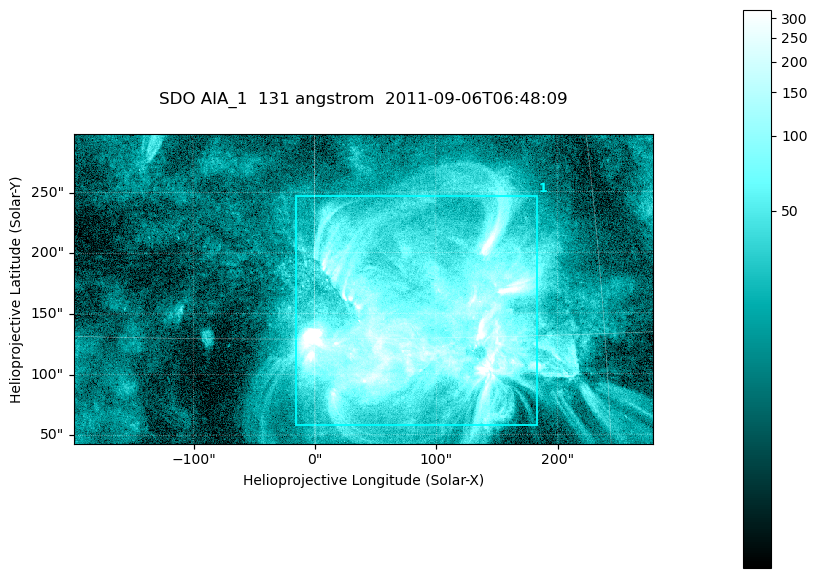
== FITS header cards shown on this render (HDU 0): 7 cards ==
TELESCOP= 'SDO     '           /
INSTRUME= 'AIA_1   '           /
WAVELNTH=                  131 /
WAVEUNIT= 'angstrom'           /
DATE-OBS= '2011-09-06T06:48:09.63' /
CTYPE1  = 'HPLN-TAN'           /
CTYPE2  = 'HPLT-TAN'           /

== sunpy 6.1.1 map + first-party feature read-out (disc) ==
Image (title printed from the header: SDO AIA_1  131 angstrom  2011-09-06T06:48:09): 794 x 424 px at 0.601 arcsec/px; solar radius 952 arcsec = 1584 px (partial field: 4.3% of the solar disc is inside the frame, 100% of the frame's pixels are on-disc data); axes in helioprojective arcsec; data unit not stated in the header (colour bar unlabelled)
Pointing: header CRPIX1/2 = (2043.22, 2045.61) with CRVAL1/2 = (0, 0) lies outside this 794 x 424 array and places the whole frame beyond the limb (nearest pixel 1.29 R_sun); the SolarSoft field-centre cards XCEN/YCEN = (39.99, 170.1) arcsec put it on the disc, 1635 arcsec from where CRPIX/CRVAL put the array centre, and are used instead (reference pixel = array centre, CRVAL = XCEN/YCEN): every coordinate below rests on XCEN/YCEN
Orientation: roll -0.139 deg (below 1 deg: not rotated)
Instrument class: DISC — disc imager (sunpy class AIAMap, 131 A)
Bright regions (active regions / flare kernels): reference = the on-disc median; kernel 7 px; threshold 5 sigma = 71.9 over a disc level ~16.4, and >= 1.15x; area >= 336 px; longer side >= 5 px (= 3 arcsec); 1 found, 1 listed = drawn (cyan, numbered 1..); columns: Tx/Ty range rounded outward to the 2 arcsec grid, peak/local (2 s.f.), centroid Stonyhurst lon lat
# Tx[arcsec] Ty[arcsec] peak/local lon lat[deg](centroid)
1 -16..184 56..248 93 +5 +15